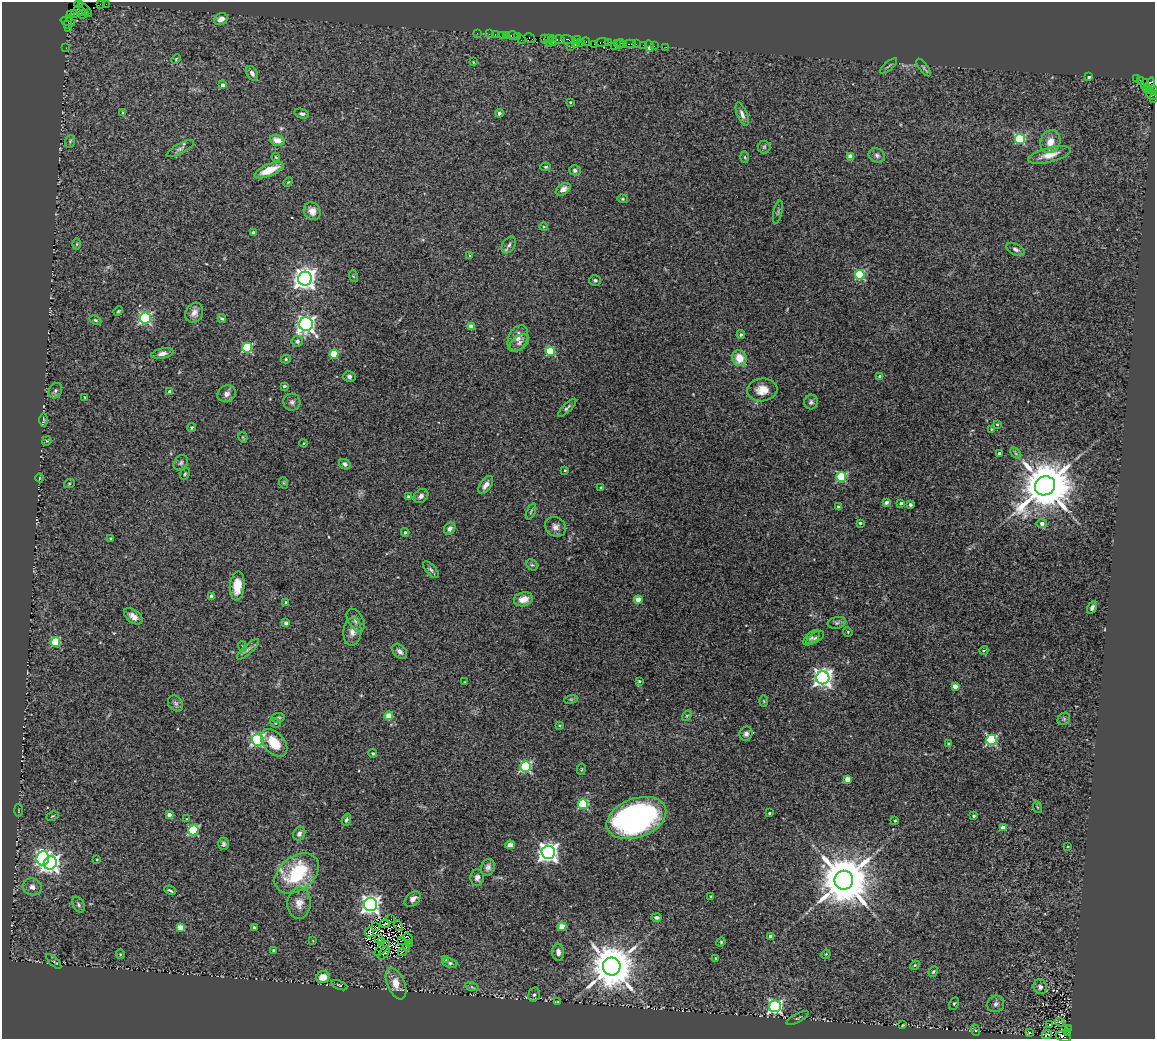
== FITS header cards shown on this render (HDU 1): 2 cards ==
NAXIS1  =                 1153
NAXIS2  =                 1037

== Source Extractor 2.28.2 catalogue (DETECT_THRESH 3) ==
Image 1153 x 1037 px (HDU 1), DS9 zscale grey, 1 PNG px = 1 image px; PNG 1157 x 1041 px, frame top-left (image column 1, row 1037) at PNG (2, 2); each listed source drawn as its Kron ellipse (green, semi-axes under 4 px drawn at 4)
Background 2.3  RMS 0.083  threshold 0.249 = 3 sigma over >= 5 px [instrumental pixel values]
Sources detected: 286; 2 with non-positive FLUX_AUTO (blend fragments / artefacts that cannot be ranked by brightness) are neither listed nor drawn; the other 284 listed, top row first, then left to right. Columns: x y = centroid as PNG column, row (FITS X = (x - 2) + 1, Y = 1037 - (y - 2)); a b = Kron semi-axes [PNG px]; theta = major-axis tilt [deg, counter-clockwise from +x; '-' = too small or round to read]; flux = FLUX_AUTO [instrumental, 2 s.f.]
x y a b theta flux
78 4 4 3 - 420
100 4 4 2 - 140
106 4 2 2 - 32
85 9 9 2 -44 270
80 10 6 3 -39 1700
75 14 3 2 - 110
83 14 5 3 - 1000
71 15 3 2 - 270
70 19 4 2 - 240
221 19 7 5 29 28
68 22 7 3 -18 460
68 25 3 2 - 400
68 28 3 2 - 120
477 33 2 2 - 44
489 34 2 2 - 74
495 34 2 2 - 71
506 35 2 2 - 74
502 36 3 2 - 210
512 36 6 3 0 230
518 37 3 3 - 190
530 38 6 3 -30 180
548 38 3 3 - 210
544 39 4 2 - 130
568 39 7 3 -13 460
521 40 2 2 - 140
559 40 6 3 -1 360
577 40 4 2 - 120
553 41 5 3 - 290
586 41 4 3 - 210
602 42 7 3 8 280
608 42 3 3 - 200
549 43 2 2 - 110
575 43 3 2 - 190
581 43 3 2 - 220
617 43 3 3 - 150
594 44 2 2 - 130
620 44 5 2 - 220
624 44 3 2 - 110
630 44 6 2 0 240
636 44 2 2 - 31
644 45 4 3 - 250
614 46 3 2 - 130
649 46 6 3 -83 51
654 46 2 2 - 60
571 47 3 2 - 5.8
666 47 2 2 - 24
66 48 2 2 - 92
176 59 5 3 - 5
473 62 3 3 - 4.8
889 66 10 3 40 7.8
924 68 10 4 -54 9.8
252 73 8 5 -59 23
1089 77 3 3 - 9.9
1137 79 3 2 - 250
1140 80 3 3 - 54
1145 84 5 3 - 570
223 85 4 4 - 35
1150 86 8 4 79 1200
1147 89 4 3 - 650
1153 89 4 4 - 670
1152 94 6 4 -42 390
1153 99 3 2 - 98
570 102 3 2 - 6.4
123 113 4 3 - 6.9
499 113 4 4 - 18
302 114 7 4 -15 13
742 114 12 5 -68 25
1020 139 5 5 - 450
277 140 7 5 -17 47
70 141 6 5 - 9.2
1050 142 11 10 - 63
764 147 6 6 - 10
180 148 15 5 29 20
877 155 8 7 - 18
1049 155 22 7 14 76
276 157 4 3 - 5.9
745 157 5 3 - 6.9
850 157 4 4 - 67
546 167 5 4 - 6.4
269 170 16 6 22 110
575 170 6 5 - 15
288 182 5 3 - 5.5
563 189 8 5 33 33
622 199 5 4 - 7.3
312 211 9 8 - 44
778 212 12 2 78 8.9
543 227 4 3 - 4.2
253 233 4 3 - 26
77 244 6 4 88 6.2
509 245 9 6 54 18
1016 249 10 5 -26 17
469 255 4 2 - 4.4
860 275 5 5 - 410
353 276 6 4 -71 5.9
305 279 7 7 - 4400
595 280 6 5 - 11
118 311 5 4 - 6.1
194 313 10 8 61 33
145 318 5 5 - 830
222 318 4 3 - 9.2
95 320 6 4 -26 8.3
306 324 7 7 - 2500
471 327 4 4 - 73
741 335 4 4 - 9
518 339 14 9 65 44
297 341 5 5 - 16
519 342 11 7 34 24
247 348 5 5 - 400
550 351 5 4 - 290
162 353 11 5 11 27
334 354 4 4 - 210
739 358 8 7 - 86
286 359 5 4 - 8.2
349 376 6 5 - 16
880 376 4 3 - 26
284 386 3 3 - 16
762 390 15 11 6 72
55 391 8 6 60 15
170 391 4 3 - 23
227 394 9 8 - 29
85 397 3 2 - 4.5
292 402 8 8 - 19
811 402 7 7 - 14
567 408 12 4 45 14
43 420 6 2 -90 7.3
997 424 3 3 - 5.9
192 427 4 4 - 9.2
991 429 4 3 - 4.3
243 437 5 4 - 5.5
47 441 5 4 - 6.1
304 443 4 3 - 4
1016 453 7 4 -45 8.2
999 454 3 3 - 22
181 463 8 6 54 14
345 464 6 4 -33 19
565 470 3 3 - 5.7
185 474 6 4 68 9.1
841 477 5 5 - 400
40 478 4 3 - 4
284 483 6 3 -71 5.5
69 484 5 3 - 5.7
486 485 10 5 54 32
1045 486 10 9 - 36000
601 488 4 4 - 7.6
408 496 4 4 - 7.4
421 496 8 6 39 23
886 502 4 3 - 22
901 503 3 3 - 12
911 505 3 3 - 18
838 506 4 3 - 9.3
531 512 8 3 67 7.9
860 523 3 3 - 8.9
1042 523 5 4 - 23
555 527 11 9 -36 32
450 529 6 5 - 25
405 532 4 3 - 8.3
111 539 3 3 - 10
532 565 6 5 - 9.5
431 570 10 5 -48 15
237 586 14 7 85 81
212 596 4 4 - 34
523 599 10 7 11 66
638 600 4 4 - 99
286 602 3 3 - 7.2
1092 607 7 4 60 15
133 616 10 6 -37 35
356 620 12 7 -59 29
286 623 4 3 - 20
837 623 9 6 10 14
352 632 14 9 87 38
848 632 5 4 - 5.5
812 638 10 5 41 13
815 638 10 5 30 12
55 642 5 5 - 310
242 646 5 3 - 5
248 649 14 4 42 20
984 650 5 3 - 5.3
400 651 9 6 -47 23
823 678 6 6 - 2900
639 681 3 3 - 6.4
464 682 2 2 - 3.1
955 686 4 4 - 50
571 699 7 4 17 8.1
764 701 5 3 - 5.8
176 703 9 7 -52 15
389 716 4 4 - 140
687 716 6 4 58 6.5
278 718 7 4 9 10
1064 719 7 5 46 11
275 723 6 4 -20 7.9
560 725 4 3 - 6.8
746 734 7 6 - 19
258 740 6 6 - 1100
991 740 5 5 - 610
274 743 16 10 -48 130
949 744 4 4 - 15
373 753 4 3 - 7
526 766 5 5 - 670
581 769 6 3 81 5
847 779 4 4 - 72
583 804 5 5 - 460
1037 807 6 4 -70 5.9
18 811 6 3 -88 5
769 813 3 3 - 6.8
169 815 4 4 - 33
52 816 6 3 26 6
974 816 3 3 - 11
636 818 31 19 20 1700
187 819 4 2 - 3.6
346 820 6 4 70 11
895 821 4 3 - 6.1
1003 828 4 4 - 56
193 830 5 5 - 470
299 834 7 6 - 23
224 844 6 5 - 13
510 845 5 4 - 35
1068 846 3 2 - 4.5
548 852 6 6 - 3500
43 858 7 6 - 1100
97 859 3 2 - 4.4
50 863 7 6 - 2900
488 867 8 7 - 21
297 873 24 17 37 430
477 878 8 6 85 21
844 880 9 9 - 38000
32 887 9 8 - 37
170 890 6 3 -25 9.3
711 896 3 2 - 6.7
413 899 9 6 43 30
299 903 16 11 88 57
78 905 9 5 -61 15
371 905 6 6 - 2700
657 917 5 4 - 14
391 919 3 2 - 5.2
385 924 5 2 - 3.9
399 926 5 2 - 5.9
181 927 4 4 - 120
254 927 3 3 - 11
376 927 4 2 - 7.9
562 927 4 4 - 150
369 932 5 2 - 7.3
770 936 3 3 - 17
408 938 5 2 - 1.3
378 939 4 2 - 1.1
402 940 3 2 - 2.2
313 941 3 3 - 3.9
382 942 2 2 - 4.3
721 942 5 4 - 6.6
409 944 4 2 - 3.9
406 947 2 2 - 6.2
382 949 10 2 43 4.5
274 951 4 3 - 18
402 952 4 2 - 5.6
558 952 8 6 -85 29
384 953 7 2 54 6.7
120 954 5 4 - 6.8
826 954 5 4 - 5.5
716 958 4 3 - 8.1
446 960 4 3 - 37
54 961 9 3 -44 7.9
450 963 7 5 -10 12
915 965 5 4 - 5.8
612 967 9 9 - 26000
933 972 5 4 - 7.4
323 977 7 6 - 58
396 984 16 9 -66 76
339 985 9 3 -23 5.7
472 987 7 4 -18 8.4
1040 987 7 6 - 21
534 995 7 5 72 15
558 1002 4 2 - 4.4
954 1003 6 4 62 7.8
996 1004 9 8 - 21
775 1006 6 6 - 1200
797 1018 12 3 28 8.8
1060 1022 5 4 - 6.1
903 1025 3 2 - 4.8
1049 1025 3 3 - 24
1068 1028 3 2 - 240
975 1030 6 4 -71 7.4
1029 1032 3 2 - 3.6
1068 1033 3 3 - 1000
1047 1034 5 3 - 8.4
1063 1036 8 5 -18 2300
At the frame edge (FLAGS 8, measured only in part): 4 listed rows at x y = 78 4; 1153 89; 1153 99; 1063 1036
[2 non-positive-flux detections neither listed nor drawn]